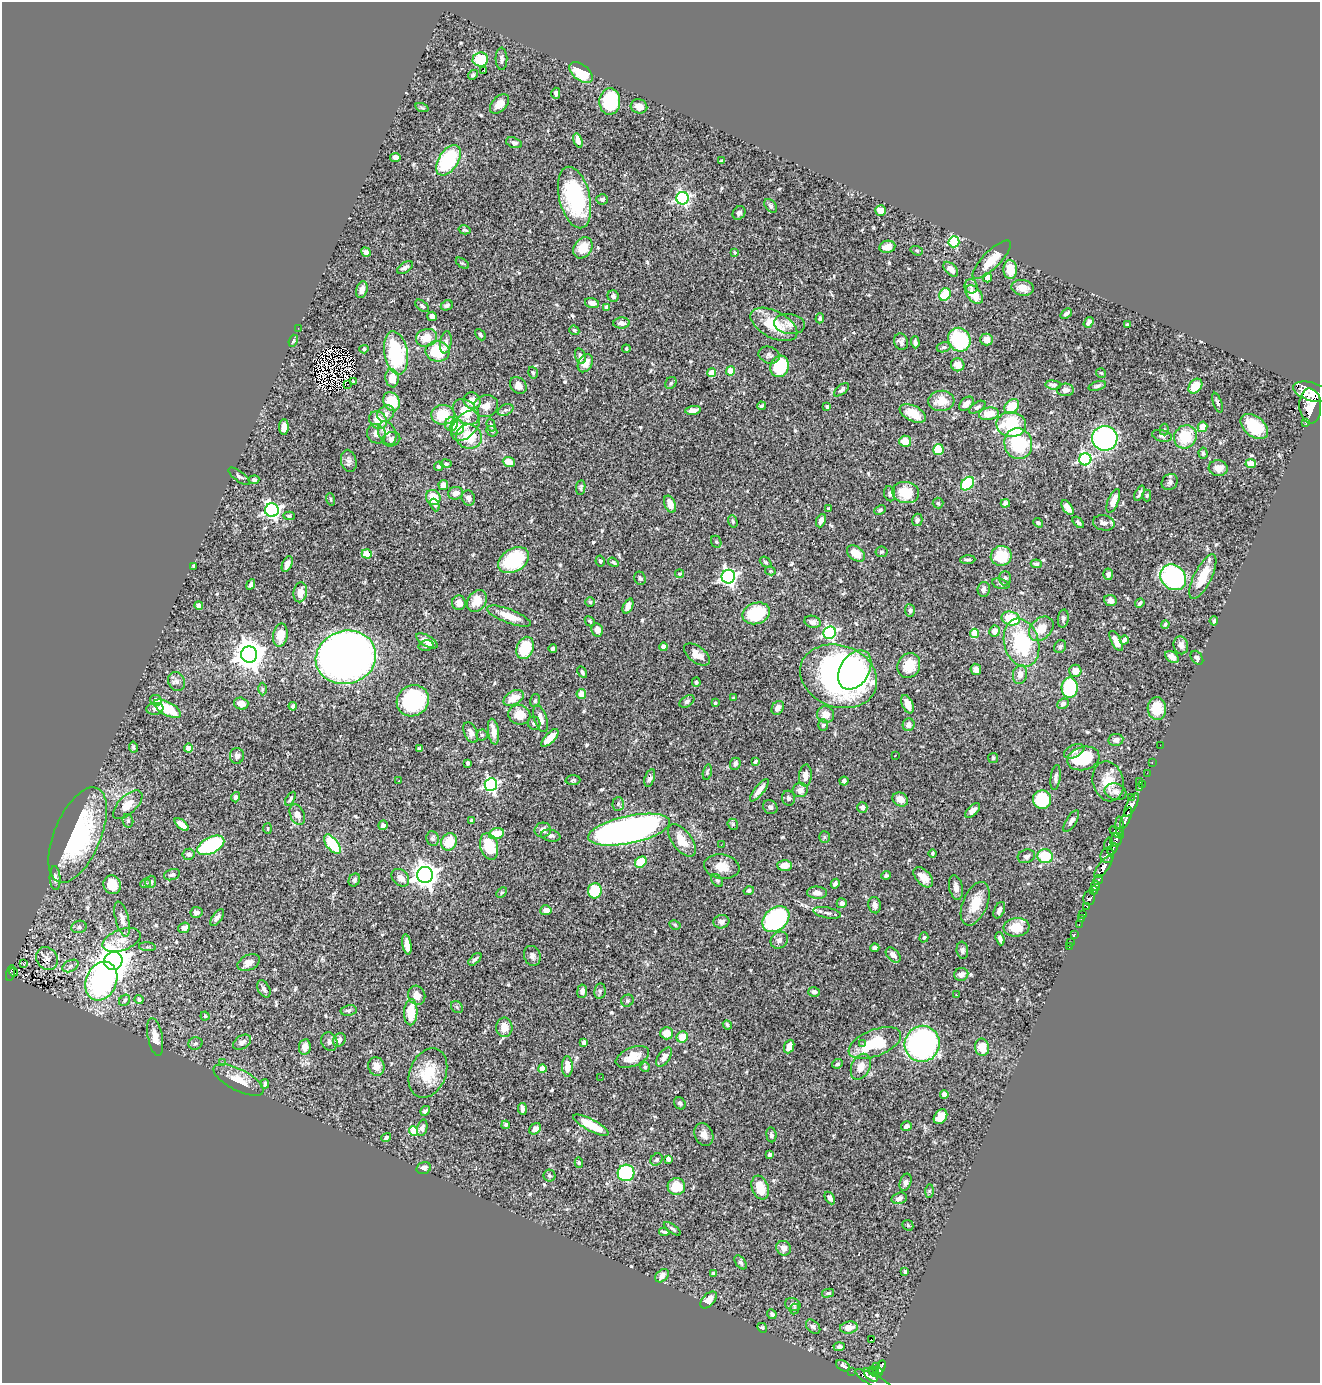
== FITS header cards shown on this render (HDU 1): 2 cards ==
NAXIS1  =                 1318
NAXIS2  =                 1381

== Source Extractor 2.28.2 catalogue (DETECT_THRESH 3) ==
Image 1318 x 1381 px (HDU 1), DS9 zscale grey, 1 PNG px = 1 image px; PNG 1322 x 1385 px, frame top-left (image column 1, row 1381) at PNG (2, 2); each listed source drawn as its Kron ellipse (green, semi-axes under 4 px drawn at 4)
Background 1.03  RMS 0.029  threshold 0.087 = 3 sigma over >= 5 px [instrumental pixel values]
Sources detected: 601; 4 with non-positive FLUX_AUTO (blend fragments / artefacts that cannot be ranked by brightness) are neither listed nor drawn; of the other 597, the 500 brightest by FLUX_AUTO listed and drawn (97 fainter detections omitted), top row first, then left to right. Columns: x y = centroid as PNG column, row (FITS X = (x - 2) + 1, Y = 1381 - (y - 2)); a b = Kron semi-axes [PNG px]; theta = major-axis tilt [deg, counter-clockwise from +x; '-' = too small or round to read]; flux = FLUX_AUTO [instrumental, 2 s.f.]
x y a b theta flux
480 59 8 7 - 51
501 59 11 6 -88 7.3
483 70 3 2 - 19
581 73 13 8 -38 70
473 75 5 4 - 3.3
556 93 5 4 - 4.6
610 101 13 10 86 110
499 104 11 7 46 19
639 106 8 7 - 15
422 108 7 4 -19 2.9
578 141 7 4 -73 8.9
514 143 8 5 -20 4.6
395 157 5 4 - 12
449 160 17 9 56 160
721 161 4 3 - 2.8
575 198 31 15 -76 180
682 198 6 6 - 380
602 199 6 5 - 5.3
771 206 8 5 -51 4.2
881 211 5 5 - 20
739 213 7 6 - 4.5
464 230 6 4 -15 3.4
954 242 5 5 - 170
887 247 8 6 10 15
583 248 11 8 53 37
917 251 6 4 -18 3
366 252 5 4 - 4.6
734 252 3 3 - 2.6
992 260 25 8 45 34
462 263 7 3 -34 2.7
405 267 9 5 33 6.8
951 269 9 5 -45 10
1010 270 9 7 -87 34
987 278 5 4 - 11
971 286 7 6 - 5.7
1023 288 11 8 -8 20
362 290 8 5 72 12
945 294 6 5 - 66
974 295 11 6 -46 33
613 296 6 5 - 5.6
592 303 7 5 -15 12
447 305 6 5 - 5.9
422 306 8 5 -38 4.1
607 307 4 4 - 9.1
1066 314 6 3 39 4.3
432 316 5 4 - 7.3
820 318 5 4 - 4
1089 322 6 4 53 9.3
621 323 8 5 4 11
774 324 25 13 -27 68
789 324 15 10 -7 13
1127 325 4 4 - 6.5
298 328 2 2 - 26
574 330 5 4 - 3.3
480 335 6 4 -49 3
426 338 11 9 16 27
959 340 12 11 - 140
986 340 6 6 - 18
293 341 6 4 68 3
446 342 11 5 80 7
901 342 8 7 - 7.5
915 342 6 3 -87 4.3
944 347 7 5 14 4
364 349 5 4 - 2.6
626 349 4 3 - 2.6
438 351 12 10 -8 92
396 353 22 11 -80 140
769 355 11 8 -21 7.7
580 356 8 5 -73 7.3
585 363 9 7 61 21
958 365 7 6 - 17
780 366 11 9 72 99
730 371 4 4 - 40
533 373 6 4 -73 3.1
712 373 4 4 - 31
1101 373 5 5 - 2.9
392 378 9 6 -82 31
354 382 4 3 - 2.6
671 383 6 5 - 2.9
347 384 3 2 - 3.2
518 385 9 7 -47 11
1053 385 8 4 -4 7.4
1097 386 9 4 17 4.1
1195 386 8 6 51 32
841 390 9 4 39 4.7
1065 390 8 6 0 11
1312 392 19 9 -17 5100
391 401 9 8 - 60
472 401 9 8 - 23
941 401 13 10 5 32
1217 403 10 3 -71 3.9
966 404 8 5 44 11
486 406 12 10 25 19
761 406 4 3 - 3
1012 406 8 6 49 56
1310 406 17 11 -87 6200
827 407 4 3 - 3.1
977 407 9 5 32 4.8
506 410 8 5 25 5.3
693 410 8 4 7 13
466 412 15 10 -45 42
913 413 14 7 -26 37
386 414 9 7 43 9.4
989 414 10 6 8 27
443 415 11 10 - 61
378 420 9 8 - 35
1306 422 3 3 - 95
451 424 7 6 - 22
1011 424 15 12 -5 130
491 425 6 4 -74 3.7
466 426 18 11 48 25
1254 426 16 10 -40 62
284 427 8 4 89 13
457 427 7 7 - 36
1202 427 5 5 - 24
1164 430 6 4 -88 3.1
492 431 6 4 -44 3.3
387 433 12 8 -66 14
376 434 10 9 - 13
1162 436 10 5 -14 7
469 437 13 12 - 55
1185 437 12 11 - 68
1105 438 12 12 - 480
391 439 9 7 21 9.4
905 441 6 5 - 29
1018 444 15 14 - 150
938 450 5 5 - 51
1203 453 5 4 - 3
1085 459 6 6 - 280
349 461 11 7 -77 8.2
509 462 6 5 - 21
446 464 5 4 - 4.1
1251 464 5 4 - 23
439 466 5 4 - 3.5
1218 468 9 8 - 16
239 476 13 5 -37 5.4
254 480 5 4 - 4.9
1170 482 9 7 43 6.5
967 484 8 5 46 110
443 485 5 5 - 13
581 487 7 4 83 4.1
456 493 7 6 - 15
906 493 13 10 -10 57
1139 493 8 3 66 4.8
890 494 8 5 -81 5.3
1147 495 6 4 89 2.7
433 497 8 7 - 35
468 498 8 6 -65 7.9
331 499 6 4 -72 2.6
1113 501 12 5 68 21
938 503 5 5 - 2.8
1005 503 4 4 - 8.2
670 504 9 5 -68 19
435 505 6 4 -67 4.1
1067 508 8 4 -57 15
828 509 3 3 - 2.7
272 510 7 7 - 470
880 510 6 4 27 3.8
289 516 6 4 -2 3
917 520 6 5 - 4.7
733 521 6 4 -74 3.6
821 521 7 4 68 10
1078 522 7 4 -45 3.5
1038 523 5 4 - 3.1
1104 523 11 7 -10 9.4
716 542 6 5 - 3.4
882 552 6 5 - 3.3
367 554 5 4 - 18
856 554 10 7 -36 33
1001 556 10 10 - 64
514 560 16 11 32 130
968 560 7 4 4 4.8
600 561 5 4 - 3.9
613 562 6 4 -34 3.7
766 562 6 4 -40 3
287 564 8 5 68 9.3
1036 564 5 4 - 3.6
194 566 4 3 - 3.4
770 571 5 4 - 3.4
679 574 4 4 - 4.3
1108 574 6 5 - 6.2
728 577 7 6 - 570
1173 577 14 11 -45 320
1203 577 24 9 63 46
640 578 7 5 -66 4.3
1005 578 7 6 - 5.5
1001 584 9 5 -15 4.6
251 585 5 3 - 6.3
984 589 7 6 - 7.7
300 592 10 7 80 18
477 601 11 9 56 31
1110 601 6 5 - 12
590 602 4 4 - 2.6
459 603 7 6 - 18
1140 603 5 3 - 3.9
199 605 4 4 - 8.8
628 606 8 5 66 12
910 611 6 5 - 5.2
756 613 14 10 19 110
509 616 23 7 -21 33
1011 618 9 7 -13 70
1063 619 9 5 83 5.1
590 621 6 3 -45 2.8
1214 621 4 3 - 3.6
812 622 8 6 -17 7.3
1165 624 4 3 - 3.1
1041 629 14 10 44 33
597 630 7 5 -80 11
994 631 5 5 - 16
830 633 6 6 - 280
974 633 4 4 - 72
280 635 12 7 81 32
1124 640 5 4 - 6.6
427 641 12 5 -31 18
1116 641 11 4 -62 18
1021 643 24 17 -74 160
426 645 8 5 12 5.2
1181 645 9 7 -76 11
664 647 4 4 - 21
1060 647 7 6 - 4.9
525 648 11 8 68 77
553 648 4 3 - 7.9
697 654 15 8 -36 18
249 655 8 8 - 3000
346 657 30 26 17 1800
1172 657 7 5 -35 13
1197 658 8 5 -55 5.2
909 666 13 11 62 47
976 669 6 5 - 10
855 670 21 14 58 110
1075 671 6 6 - 20
582 672 6 4 -62 4.7
1020 674 9 7 82 14
839 676 39 31 -20 690
177 682 10 8 -64 9.2
696 682 5 4 - 3.4
1070 688 10 8 85 190
262 689 6 4 89 2.9
581 694 5 4 - 20
514 698 11 7 30 26
734 698 4 3 - 3.3
156 700 6 5 - 9.6
413 701 16 15 - 200
535 701 6 5 - 3.1
687 701 8 5 33 4.4
715 703 4 3 - 3.1
241 704 7 6 - 18
907 704 10 5 -66 18
1063 704 6 5 - 6.5
293 706 4 4 - 4.7
778 708 7 5 58 12
155 709 8 6 5 7.4
167 709 15 6 -28 71
1157 709 11 9 -87 45
519 715 11 9 -17 26
825 715 9 8 - 20
540 719 14 6 -73 15
534 723 6 6 - 4.8
823 725 5 5 - 3.9
909 725 6 6 - 9.7
471 732 11 6 -66 9.2
493 732 13 5 -82 19
482 735 5 5 - 3.2
550 738 11 5 47 31
1116 740 7 6 - 8.4
1160 745 2 2 - 6
133 747 5 4 - 3.4
189 748 4 4 - 41
419 749 4 3 - 3.5
1074 751 11 6 24 6.9
895 755 3 2 - 4.4
237 756 8 7 - 8.4
993 758 5 5 - 2.6
1083 758 16 11 15 90
756 761 4 3 - 3.9
1152 762 3 2 - 20
468 763 4 3 - 3.6
735 764 6 5 - 5.7
707 772 8 4 77 2.8
1147 773 2 2 - 9.4
805 775 11 6 85 16
1056 777 13 5 83 7.1
650 778 9 5 72 7.2
573 780 7 4 2 3.3
399 781 3 2 - 2.8
844 781 4 4 - 5.8
1108 781 20 15 -76 40
1139 781 3 2 - 65
491 785 6 6 - 350
1142 785 4 3 - 27
1139 788 3 3 - 34
759 790 14 4 52 16
800 790 7 7 - 12
1115 792 11 8 -17 11
236 797 5 4 - 6.2
1131 797 2 2 - 6.6
788 798 7 6 - 4.1
290 799 8 3 60 4.4
900 799 8 6 -28 18
1042 800 9 9 - 98
618 804 7 5 86 4.3
128 805 18 9 44 29
1132 805 13 5 63 1300
770 807 7 6 - 5.7
862 807 5 5 - 5.8
973 811 9 5 44 11
297 815 11 7 -66 13
1126 818 11 4 68 1500
472 820 4 3 - 3.6
128 821 7 5 -76 4
1071 821 12 5 58 6.2
182 824 8 4 -40 18
733 824 6 5 - 3
383 825 5 4 - 7.1
1120 827 10 4 -86 430
267 828 5 4 - 2.7
543 830 8 7 - 12
629 830 42 14 12 1100
1117 832 8 4 -37 450
496 834 8 5 17 42
78 835 51 23 67 290
551 836 10 6 -11 6.5
824 837 6 5 - 2.9
433 838 7 6 - 4.9
682 840 19 9 -52 31
1116 840 7 5 65 620
449 842 9 7 59 45
332 844 11 6 -52 81
1108 844 6 3 73 120
211 845 14 8 27 190
721 845 3 2 - 3.7
489 846 13 8 -73 66
1112 849 6 3 57 310
932 853 4 4 - 2.6
189 854 6 5 - 7.1
1107 855 8 6 73 840
1026 856 9 6 18 6.5
1045 856 7 7 - 73
641 862 6 5 - 47
785 866 7 5 -3 17
722 867 18 12 -10 26
1103 867 13 5 52 2200
172 875 8 5 17 4.7
425 875 8 8 - 1800
886 875 5 4 - 3
923 877 12 7 -47 19
55 878 12 5 -87 7.4
400 878 10 7 -45 16
354 880 7 5 62 5.2
717 880 7 5 -50 3.5
1098 880 5 3 - 360
151 882 6 5 - 5.1
145 883 5 4 - 3.1
835 884 5 4 - 5.3
112 885 9 8 - 36
1095 886 5 4 - 890
956 887 12 7 -79 13
1094 890 4 4 - 580
595 891 8 7 - 76
749 891 5 4 - 4.6
502 893 6 4 45 2.7
817 893 10 6 -4 12
1089 898 7 6 - 380
842 903 5 5 - 9.9
975 904 23 12 67 41
874 905 8 6 -79 8.5
1087 906 3 3 - 240
546 910 5 5 - 13
999 910 9 5 65 7.7
196 912 6 5 - 8
827 913 14 5 -11 8.2
1083 915 4 4 - 70
217 918 10 5 55 6.8
122 919 18 6 -75 14
776 919 15 11 42 340
1081 919 3 2 - 8
721 922 8 6 15 6.9
675 925 6 4 -30 2.9
1079 925 3 2 - 9.1
79 927 8 6 15 4.6
1017 927 13 9 5 39
184 928 6 5 - 11
1074 934 3 2 - 16
924 937 5 4 - 2.6
1000 939 7 3 -72 7.9
122 940 20 10 20 24
779 940 9 8 - 8.2
1071 943 2 2 - 7.2
407 944 10 4 -81 20
147 947 8 3 -5 3.2
1069 947 2 2 - 9
875 948 4 4 - 4.8
962 950 9 6 -83 5.8
893 955 9 5 -46 11
532 956 10 8 -72 8.7
47 958 12 10 -49 12
475 959 8 4 44 4.6
113 961 9 9 - 3600
249 963 12 7 25 12
23 964 3 2 - 5.2
70 966 8 5 27 5.7
13 972 4 2 - 14
10 973 8 3 77 57
961 974 7 6 - 11
101 981 20 15 67 460
264 989 9 5 -61 7.9
582 991 6 5 - 8.1
600 991 8 5 80 4.2
814 992 6 4 -16 6.9
417 995 10 8 -65 19
956 995 3 3 - 4.7
139 999 5 4 - 3.7
125 1000 6 5 - 4.7
627 1001 6 6 - 3.7
457 1007 6 5 - 3.5
349 1010 8 5 11 5
411 1012 13 6 88 57
205 1016 4 4 - 3
727 1025 5 3 - 3.1
504 1027 10 8 -87 22
667 1033 6 6 - 24
155 1037 19 7 -79 22
682 1037 6 5 - 32
339 1040 7 6 - 9.2
242 1042 10 6 33 8.6
329 1042 9 8 - 7.1
195 1043 7 6 - 3.6
584 1043 4 3 - 5.9
862 1043 3 2 - 3.8
875 1043 28 13 21 100
922 1044 18 17 - 520
305 1047 8 6 81 11
789 1047 7 5 66 18
982 1047 8 7 - 34
632 1057 17 9 23 28
664 1057 11 6 55 12
223 1063 3 2 - 4
837 1064 5 4 - 3.8
376 1066 9 8 - 15
567 1067 10 5 -90 20
645 1067 5 5 - 3.4
861 1067 13 9 65 20
542 1068 4 4 - 41
428 1073 26 18 68 61
601 1077 2 2 - 2.9
239 1080 27 11 -27 32
265 1084 5 4 - 4.4
944 1094 4 4 - 15
680 1103 6 5 - 4.6
522 1109 6 4 -85 7.5
425 1111 5 4 - 4.2
940 1117 8 6 52 26
506 1125 4 3 - 3.9
591 1125 20 5 -28 61
906 1126 5 4 - 7
422 1128 8 5 75 6.1
535 1129 6 5 - 9.8
414 1131 5 4 - 55
704 1134 12 9 -66 13
771 1135 7 5 -83 4.8
386 1138 5 4 - 6
769 1155 4 4 - 5.5
656 1159 7 5 48 3.7
668 1159 4 4 - 6.3
579 1163 5 4 - 2.9
424 1168 7 5 16 7.6
626 1173 8 8 - 160
549 1176 6 6 - 3.8
905 1182 9 5 70 5.3
676 1186 9 8 - 46
760 1188 12 8 -70 38
929 1191 7 4 90 3.2
830 1198 7 4 -59 7
899 1198 8 5 15 7.8
908 1225 6 5 - 2.9
672 1229 10 3 -34 3.5
664 1232 5 3 - 3.8
784 1248 7 7 - 8.9
740 1262 8 5 -53 4.4
905 1272 3 3 - 3.6
713 1273 4 4 - 2.8
662 1276 8 5 46 11
828 1293 6 4 13 3.4
709 1300 10 6 47 20
793 1304 8 6 -19 6.7
794 1309 5 4 - 2.7
772 1314 5 4 - 5.1
813 1327 8 5 -46 4.6
849 1327 9 6 8 20
762 1328 5 4 - 2.7
871 1339 3 2 - 6.6
839 1347 5 4 - 4.6
843 1366 8 5 -32 7.3
876 1366 2 2 - 7
881 1367 7 3 63 120
851 1371 2 2 - 9
874 1372 6 3 -40 110
878 1372 5 3 - 130
871 1375 8 5 -45 530
874 1380 21 5 -28 700
At the frame edge (FLAGS 8, measured only in part): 2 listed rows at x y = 1312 392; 874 1380
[97 fainter detections neither listed nor drawn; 4 non-positive-flux detections neither listed nor drawn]